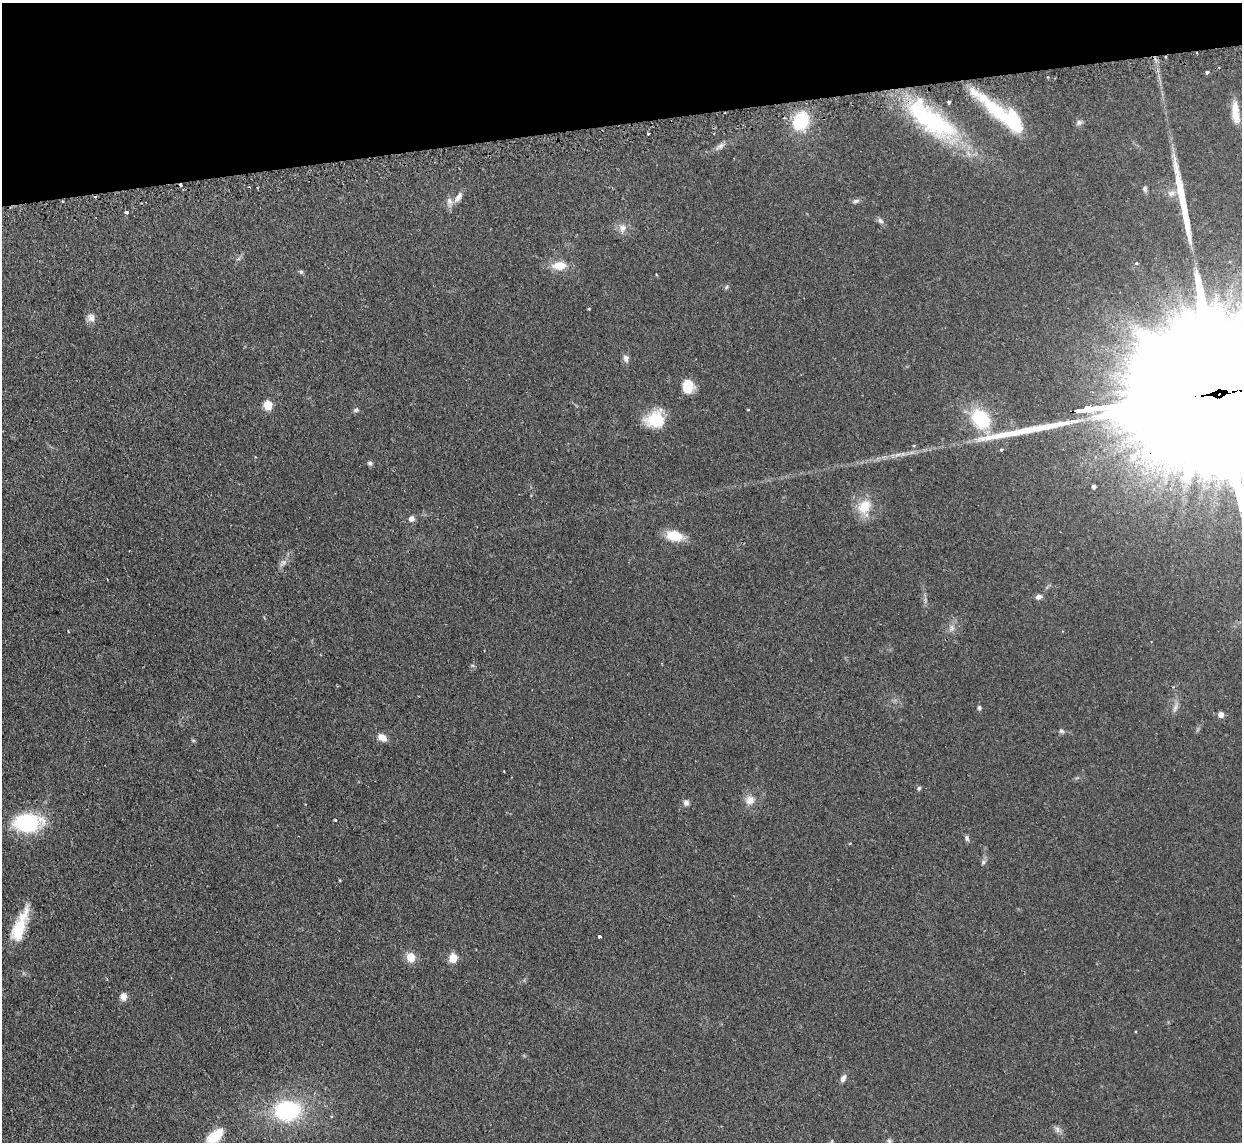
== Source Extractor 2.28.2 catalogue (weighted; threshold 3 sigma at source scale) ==
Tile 3 of 4 x 4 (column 3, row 1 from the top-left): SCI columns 2516-3755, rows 3583-4722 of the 5029 x 5001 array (HDU 1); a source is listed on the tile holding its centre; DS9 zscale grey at full resolution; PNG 1244 x 1144 px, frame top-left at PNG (2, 3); no overlay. Shown black and unused: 11% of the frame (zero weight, under 2 of 3 exposures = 4% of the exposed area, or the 3 px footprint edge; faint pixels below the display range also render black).
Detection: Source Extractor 2.28.2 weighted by HDU 2 'WHT'; one run over the whole footprint, this tile lists its part. Background 0.095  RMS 0.0059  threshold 0.0263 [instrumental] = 3 sigma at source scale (4.5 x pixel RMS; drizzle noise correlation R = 1.50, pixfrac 1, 0.05/0.05 arcsec/px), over >= 5 px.
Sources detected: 78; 1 inside a brighter object's white glare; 3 cosmic-ray / hot-pixel residue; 3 long thin detections or spike segments (spike, bleed or trail) — not listed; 4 inside a brighter listed object's ellipse — not listed separately; the other 67 listed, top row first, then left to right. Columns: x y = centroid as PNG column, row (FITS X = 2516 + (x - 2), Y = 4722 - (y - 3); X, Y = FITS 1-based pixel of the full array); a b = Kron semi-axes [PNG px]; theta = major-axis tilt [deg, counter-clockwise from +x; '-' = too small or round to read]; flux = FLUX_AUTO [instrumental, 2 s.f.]
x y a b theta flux
1166 57 3 2 - 0.65
1207 72 3 3 - 2.9
995 110 74 14 -42 37
1235 112 27 8 -85 9
725 113 2 2 - 0.45
931 120 77 27 -37 80
801 121 17 12 57 31
1079 122 9 6 40 1.7
648 134 3 3 - 1.3
720 146 15 6 39 2.6
180 185 3 3 - 1.6
1145 189 8 6 -75 1.3
1171 193 12 8 14 3.1
458 197 17 7 57 3.8
62 201 3 2 - 0.56
856 201 9 5 9 1.6
126 212 3 3 - 5.9
880 221 9 6 -39 1.8
622 228 11 10 - 3.7
1136 263 5 4 - 0.78
559 266 19 11 1 8.9
301 272 6 5 - 0.93
726 287 6 4 70 0.78
589 309 3 3 - 0.59
91 318 11 10 - 3.3
626 358 9 7 -76 2.4
688 386 14 11 -87 11
268 405 5 5 - 23
356 410 7 5 31 1.2
655 419 22 18 19 17
981 419 20 15 -43 35
1001 449 4 3 - 0.89
1134 456 25 13 50 15
370 463 6 6 - 1.3
1094 486 4 4 - 1.5
864 507 20 17 55 13
411 519 7 7 - 2.4
674 536 20 11 -9 11
283 562 12 7 48 2.7
1038 597 9 6 23 2.1
952 629 8 7 - 2.3
68 631 3 3 - 0.43
979 708 5 4 - 1.5
1175 708 14 6 74 2.6
1221 714 5 5 - 4.1
1061 731 7 5 -16 1.2
382 737 10 7 -36 4.8
193 740 6 4 -18 0.65
919 788 7 5 75 0.9
750 800 13 12 - 5.1
686 802 7 6 - 2.2
335 820 3 3 - 0.98
28 822 21 14 5 59
967 838 8 5 -69 1.2
983 862 7 5 73 1.3
340 880 4 3 - 0.47
18 931 24 16 79 14
600 936 4 3 - 1.4
411 957 12 10 -75 6.4
453 958 6 5 - 18
123 996 8 6 88 3.7
843 1078 9 6 64 2.5
287 1111 20 15 4 65
1057 1129 9 6 -75 1.9
215 1136 22 11 38 12
832 1141 6 3 72 0.72
889 1141 7 6 - 1.1
Overlapping masked pixels (flux is a lower limit): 5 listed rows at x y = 1166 57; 995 110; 725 113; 180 185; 62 201
Isophote crosses this tile's border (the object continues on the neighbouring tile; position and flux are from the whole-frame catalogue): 1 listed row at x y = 215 1136